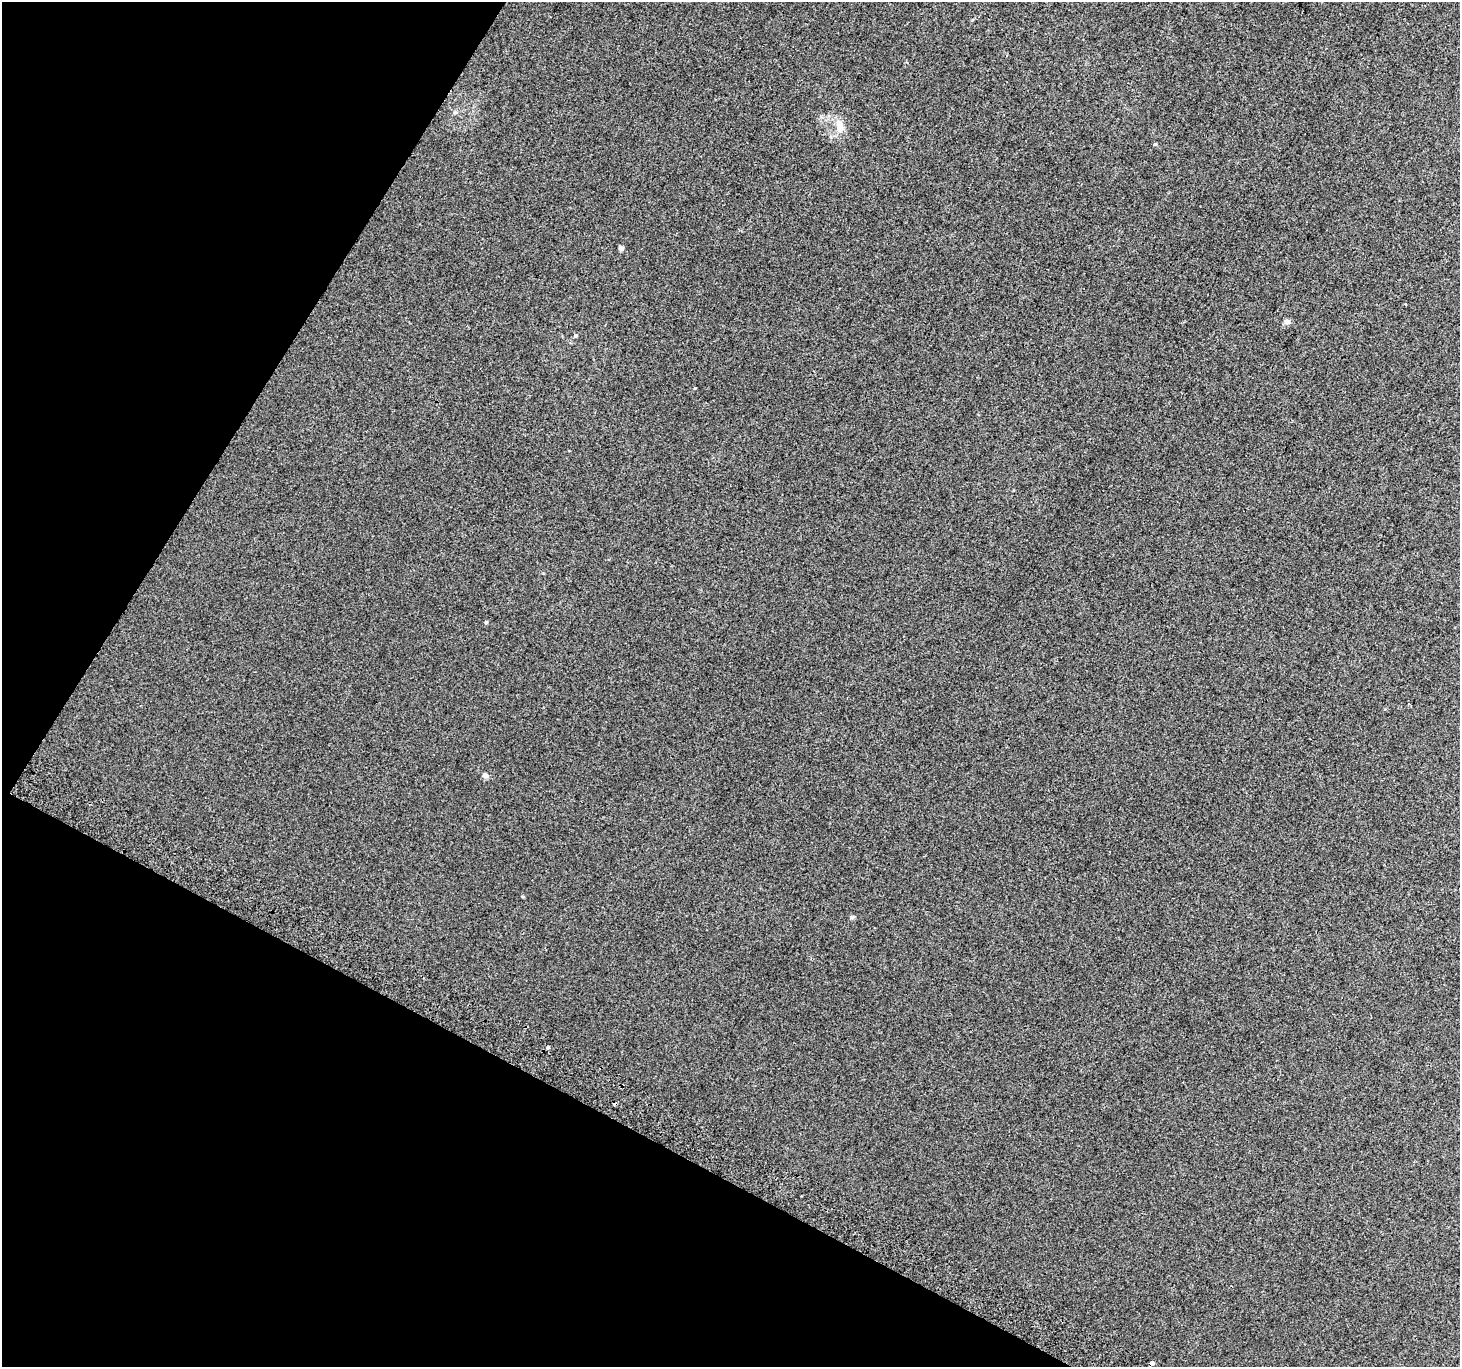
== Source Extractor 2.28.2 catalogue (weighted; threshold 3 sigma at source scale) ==
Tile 9 of 4 x 4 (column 1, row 3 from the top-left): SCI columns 32-1489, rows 1666-3030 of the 5888 x 5996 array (HDU 1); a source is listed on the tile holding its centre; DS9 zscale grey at full resolution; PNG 1462 x 1369 px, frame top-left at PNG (2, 2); no overlay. Shown black and unused: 26% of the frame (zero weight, under 2 of 3 exposures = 2% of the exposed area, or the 3 px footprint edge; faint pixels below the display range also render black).
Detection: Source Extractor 2.28.2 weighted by HDU 2 'WHT'; one run over the whole footprint, this tile lists its part. Background 0.00704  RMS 0.007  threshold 0.0315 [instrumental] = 3 sigma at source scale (4.5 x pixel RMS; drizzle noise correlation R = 1.50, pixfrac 1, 0.0396/0.0396 arcsec/px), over >= 5 px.
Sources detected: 12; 1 cosmic-ray / hot-pixel residue — not listed; the other 11 listed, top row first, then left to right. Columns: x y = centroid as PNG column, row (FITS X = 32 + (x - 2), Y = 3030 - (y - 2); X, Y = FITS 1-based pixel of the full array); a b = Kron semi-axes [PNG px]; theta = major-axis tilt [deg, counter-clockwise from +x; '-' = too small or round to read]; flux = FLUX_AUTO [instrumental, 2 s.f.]
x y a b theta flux
840 127 18 10 -79 7.3
621 248 5 5 - 2
1405 304 3 3 - 1.8
1287 321 7 6 - 2.7
575 335 5 5 - 0.98
695 388 3 2 - 0.65
486 622 4 3 - 1.1
485 776 8 6 -15 1.9
852 917 6 5 - 1.2
548 1047 4 3 - 2.1
1152 1363 4 3 - 9.8
Overlapping masked pixels (flux is a lower limit): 1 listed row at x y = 1152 1363
Unlisted compact peaks at least as high as the median listed source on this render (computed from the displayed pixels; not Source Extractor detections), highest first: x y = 1155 144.